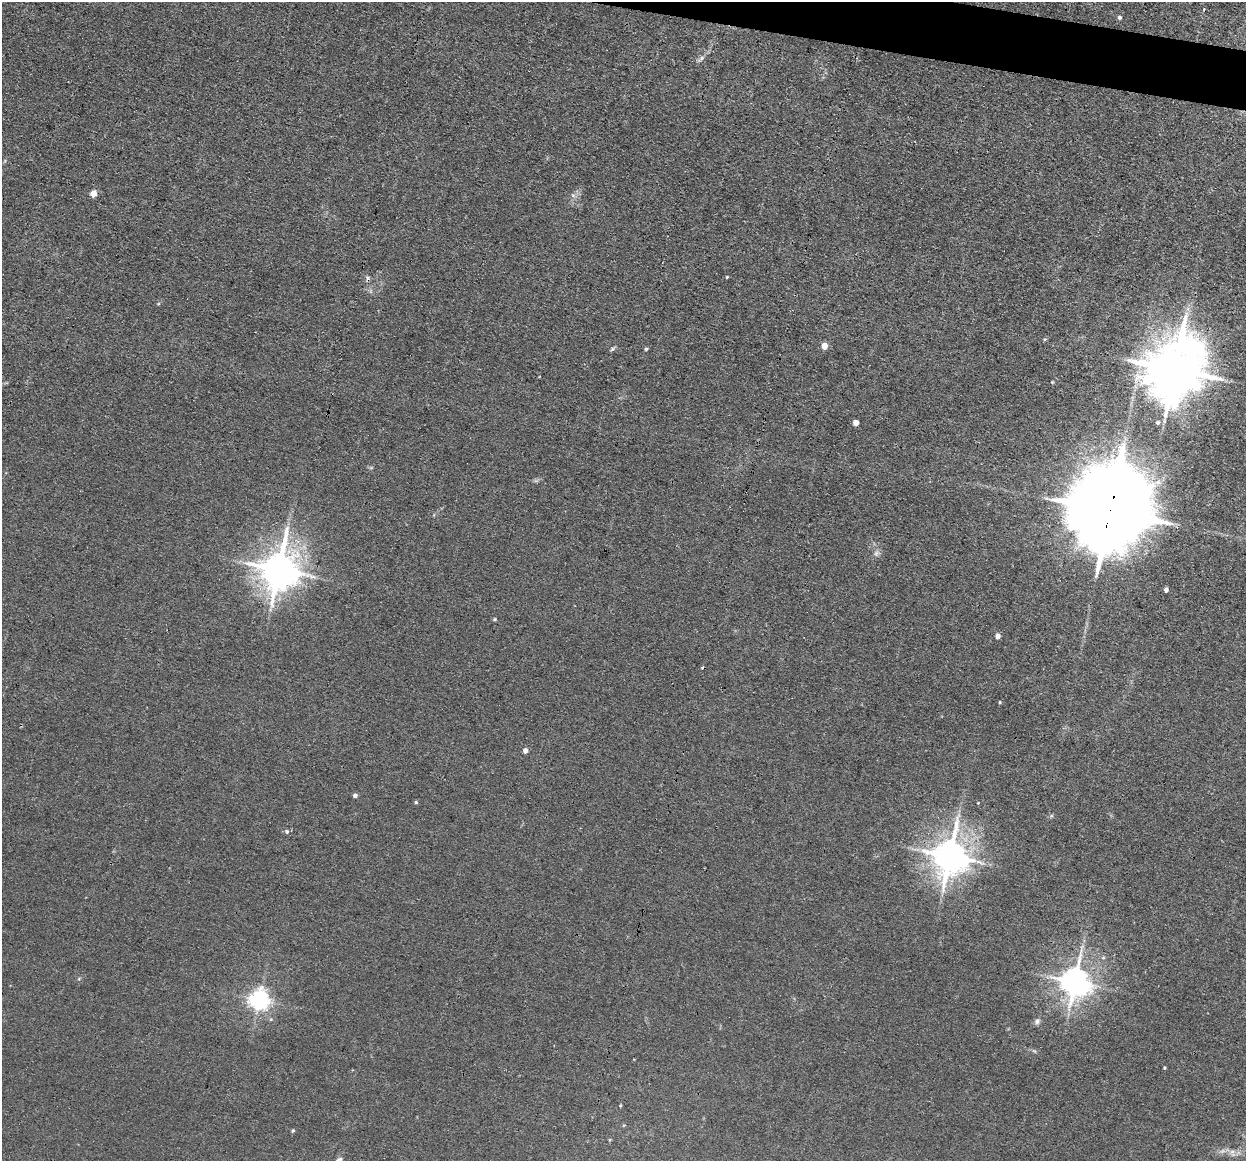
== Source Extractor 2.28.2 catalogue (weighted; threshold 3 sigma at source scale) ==
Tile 10 of 4 x 4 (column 2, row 3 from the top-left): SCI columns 1245-2488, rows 1402-2560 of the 4975 x 5000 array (HDU 1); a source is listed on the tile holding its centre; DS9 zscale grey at full resolution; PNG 1248 x 1163 px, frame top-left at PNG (2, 2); no overlay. Shown black and unused: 2% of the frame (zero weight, under 3 of 4 exposures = <1% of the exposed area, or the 3 px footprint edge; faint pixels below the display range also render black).
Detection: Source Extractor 2.28.2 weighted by HDU 2 'WHT'; one run over the whole footprint, this tile lists its part. Background 0.046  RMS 0.0054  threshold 0.0245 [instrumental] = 3 sigma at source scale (4.5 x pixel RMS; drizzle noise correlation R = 1.50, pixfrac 1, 0.05/0.05 arcsec/px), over >= 5 px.
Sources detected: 35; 1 too faint to see at this stretch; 2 cosmic-ray / hot-pixel residue — not listed; the other 32 listed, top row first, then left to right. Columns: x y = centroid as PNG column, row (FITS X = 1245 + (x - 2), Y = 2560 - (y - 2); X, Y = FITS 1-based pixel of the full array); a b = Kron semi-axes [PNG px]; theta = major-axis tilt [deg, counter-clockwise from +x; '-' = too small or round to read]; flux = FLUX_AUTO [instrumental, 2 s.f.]
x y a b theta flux
1120 17 5 4 - 1.2
702 58 6 4 88 1
93 193 5 4 - 7.6
573 195 7 4 -19 1.1
727 277 4 3 - 0.49
824 346 4 4 - 7.7
612 349 7 4 45 0.87
646 349 4 4 - 0.79
1175 370 18 15 62 3600
1052 382 3 3 - 0.45
1158 422 5 5 - 1.1
856 423 5 4 - 3.8
1110 511 27 19 73 12000
279 569 12 10 77 1500
1166 590 4 4 - 2
495 619 5 4 - 0.7
998 636 5 5 - 3
1000 702 4 3 - 0.43
525 750 4 4 - 3
355 795 4 4 - 1.9
416 802 4 4 - 0.73
287 831 6 5 - 1.2
950 856 11 9 83 1300
1103 958 6 4 0 0.76
1075 982 9 8 - 870
259 999 7 7 - 320
1037 1021 8 7 - 1.8
1034 1051 7 4 -36 0.87
1164 1068 3 3 - 0.54
293 1131 5 4 - 0.69
1222 1151 8 5 11 1.7
339 1160 8 7 - 1.5
Overlapping masked pixels (flux is a lower limit): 4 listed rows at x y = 1175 370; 1110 511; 950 856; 1075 982
Isophote crosses this tile's border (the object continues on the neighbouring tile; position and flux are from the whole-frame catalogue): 1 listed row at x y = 339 1160